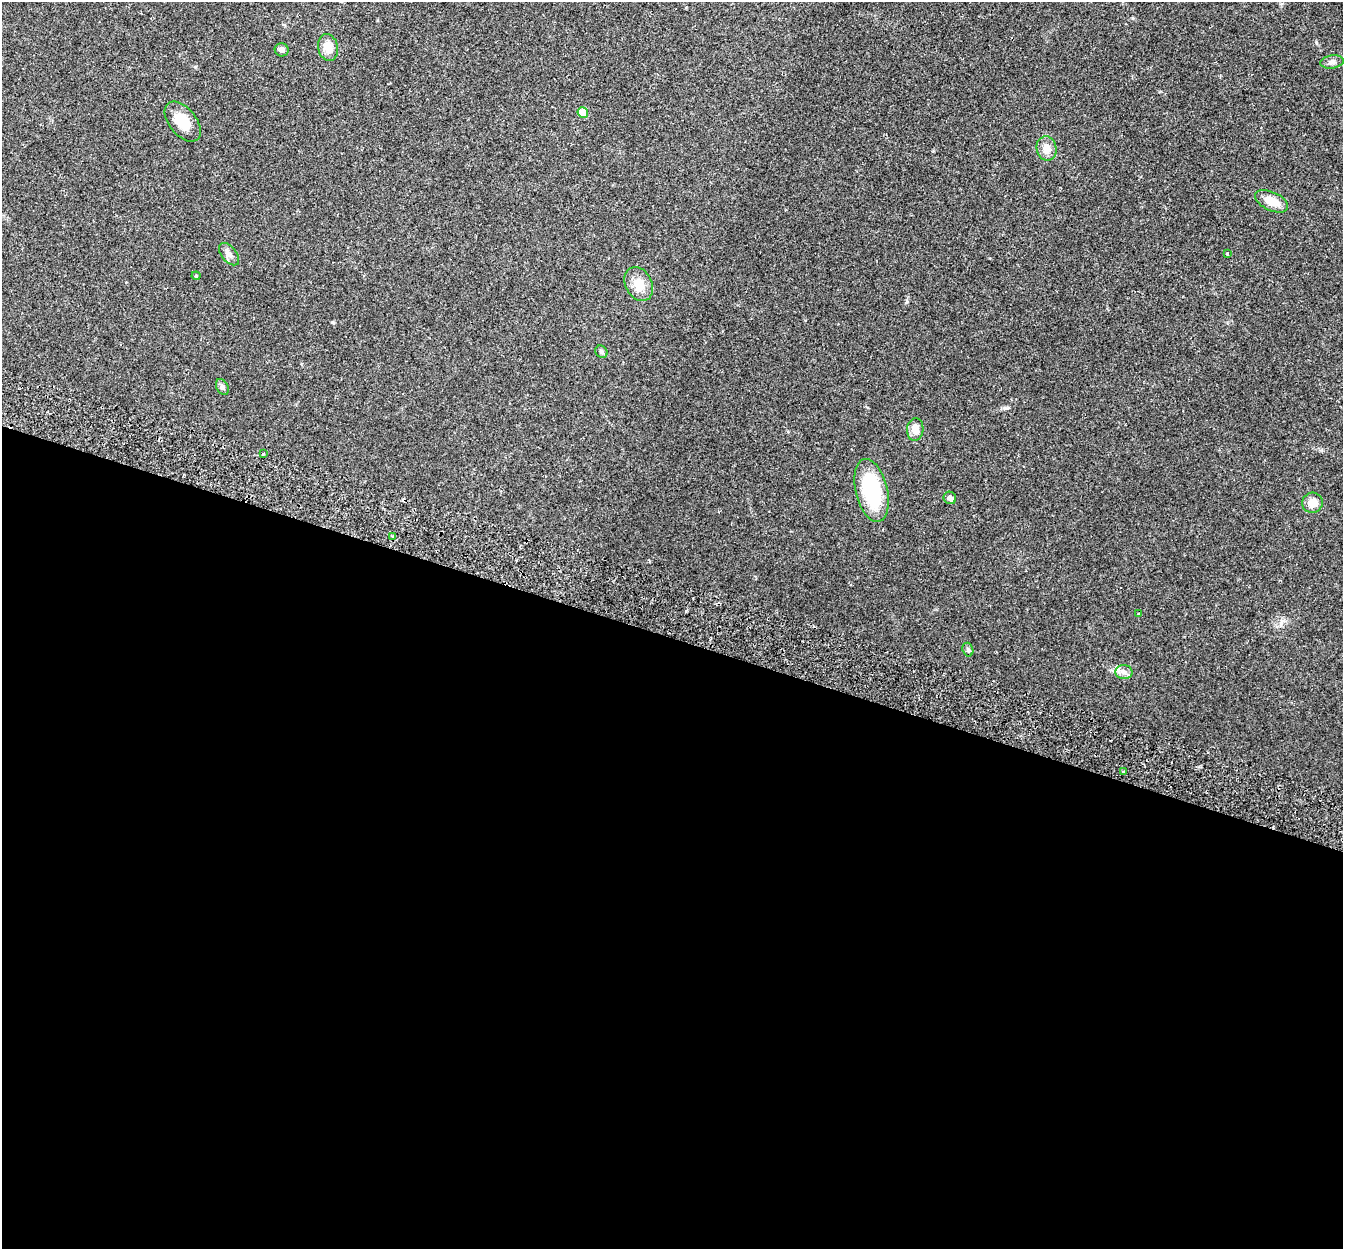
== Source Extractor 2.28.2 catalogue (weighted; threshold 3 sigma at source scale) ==
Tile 14 of 4 x 4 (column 2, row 4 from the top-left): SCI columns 1366-2706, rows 190-1436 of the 5415 x 5496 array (HDU 1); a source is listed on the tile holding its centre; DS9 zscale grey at full resolution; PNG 1345 x 1251 px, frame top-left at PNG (2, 2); each listed source drawn as its Kron ellipse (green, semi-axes under 4 px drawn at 4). Shown black and unused: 49% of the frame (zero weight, under 2 of 3 exposures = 3% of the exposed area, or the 3 px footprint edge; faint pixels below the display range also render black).
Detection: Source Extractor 2.28.2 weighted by HDU 2 'WHT'; one run over the whole footprint, this tile lists its part. Background 0.0604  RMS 0.0078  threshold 0.0353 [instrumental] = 3 sigma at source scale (4.5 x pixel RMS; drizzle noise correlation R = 1.50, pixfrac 1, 0.05/0.05 arcsec/px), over >= 5 px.
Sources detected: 23; all 23 listed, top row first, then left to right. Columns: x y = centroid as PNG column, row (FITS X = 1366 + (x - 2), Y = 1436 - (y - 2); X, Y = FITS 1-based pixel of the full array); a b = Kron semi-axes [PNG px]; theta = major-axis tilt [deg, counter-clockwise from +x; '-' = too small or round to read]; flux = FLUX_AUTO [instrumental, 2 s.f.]
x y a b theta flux
328 47 13 10 -79 8.8
282 50 7 6 - 2.9
1332 62 12 6 8 2.8
583 112 5 5 - 14
183 122 23 13 -51 15
1047 148 12 10 -76 7.1
1272 201 17 9 -25 11
229 254 13 7 -50 3.9
1227 254 3 3 - 0.65
196 276 4 3 - 0.81
639 284 18 13 -62 10
601 352 7 5 -45 1.5
222 387 8 5 -64 2.1
915 429 11 8 85 8.1
263 454 3 3 - 1.5
872 490 32 16 -76 56
950 498 6 6 - 2.8
1312 503 10 10 - 8.9
393 536 3 3 - 4.7
1139 614 3 3 - 0.75
968 650 7 5 -73 1.5
1124 672 8 7 - 3.2
1123 772 3 3 - 0.78
Unlisted compact peaks at least as high as the median listed source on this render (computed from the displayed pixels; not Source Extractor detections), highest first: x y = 332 322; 1005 408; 1282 621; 195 67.